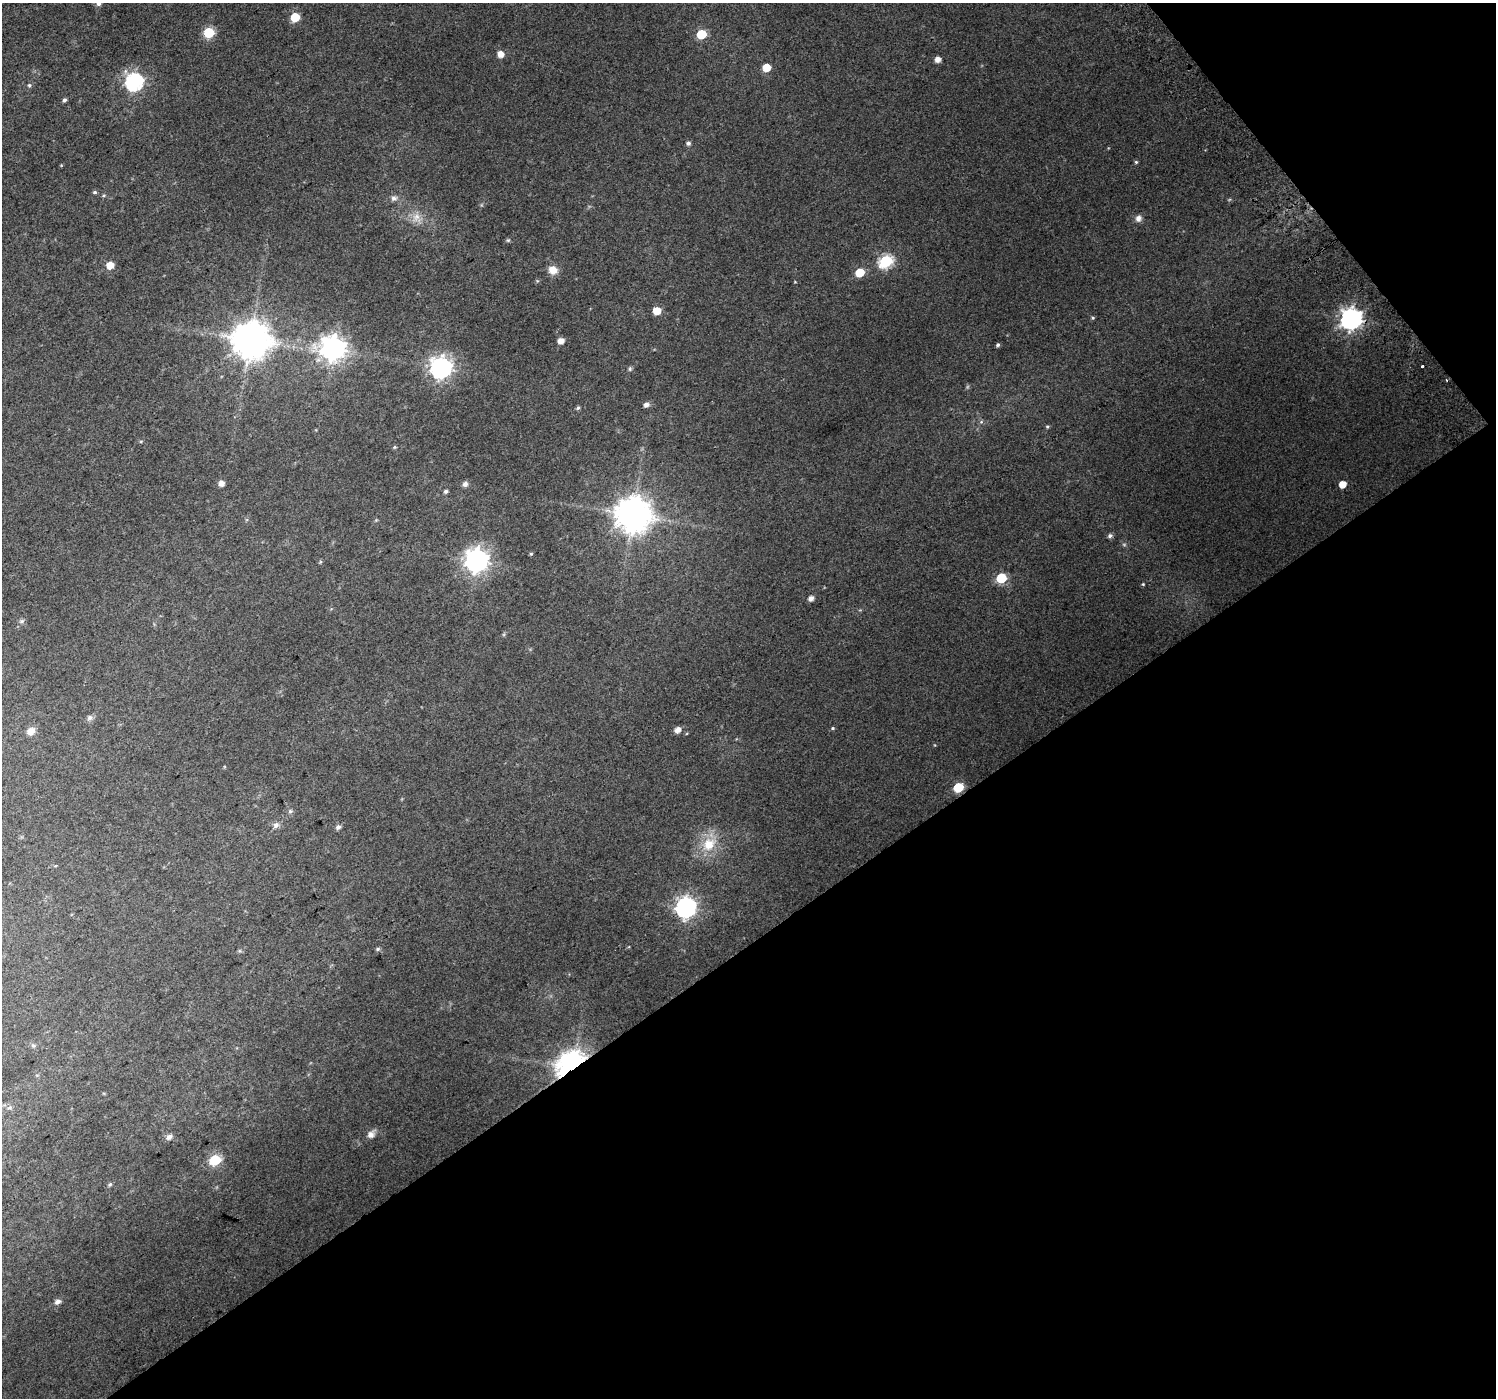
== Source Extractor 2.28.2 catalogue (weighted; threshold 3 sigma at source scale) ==
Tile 12 of 4 x 4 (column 4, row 3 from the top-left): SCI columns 4520-6013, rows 1620-3015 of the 6047 x 5969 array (HDU 1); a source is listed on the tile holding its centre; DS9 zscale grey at full resolution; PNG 1498 x 1400 px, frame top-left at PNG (2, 3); no overlay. Shown black and unused: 36% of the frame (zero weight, under 2 of 3 exposures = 2% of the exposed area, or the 3 px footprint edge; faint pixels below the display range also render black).
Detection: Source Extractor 2.28.2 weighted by HDU 2 'WHT'; one run over the whole footprint, this tile lists its part. Background 0.0471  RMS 0.011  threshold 0.0492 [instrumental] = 3 sigma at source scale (4.5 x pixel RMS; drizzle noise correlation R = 1.50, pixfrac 1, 0.0396/0.0396 arcsec/px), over >= 5 px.
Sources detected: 72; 2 too faint to see at this stretch — not listed; the other 70 listed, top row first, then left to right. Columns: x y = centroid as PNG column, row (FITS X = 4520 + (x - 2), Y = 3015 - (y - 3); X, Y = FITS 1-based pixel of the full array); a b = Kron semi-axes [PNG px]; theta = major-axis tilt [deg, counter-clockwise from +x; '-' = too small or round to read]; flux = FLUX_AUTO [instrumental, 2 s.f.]
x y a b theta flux
99 3 7 6 - 4
295 17 6 5 - 40
209 33 6 6 - 82
701 34 6 5 - 45
500 54 5 5 - 11
938 59 5 5 - 7.9
766 68 6 5 - 20
134 82 7 7 - 340
29 85 5 5 - 1.8
64 100 5 4 - 2.7
688 143 5 5 - 3.1
1136 162 5 5 - 1.4
95 192 6 4 14 1.7
394 198 8 8 - 4.3
1229 200 6 3 20 1.2
416 218 16 13 -81 12
1138 218 9 8 - 5.2
508 240 5 5 - 1.4
886 261 7 6 - 150
110 265 5 5 - 16
553 270 11 10 - 11
860 272 6 5 - 33
657 311 5 5 - 21
1093 318 5 4 - 1.5
1351 319 8 8 - 640
250 340 11 10 - 2900
560 341 5 4 - 8.4
998 345 4 4 - 2.1
333 348 9 8 - 1000
1423 366 3 2 - 2
441 368 8 8 - 650
630 369 6 5 - 1.8
1447 380 3 2 - 2.2
646 405 7 6 - 3.5
578 408 6 4 64 1.7
981 422 6 4 45 1.6
1047 427 5 4 - 1.4
395 447 5 5 - 1.2
221 483 5 5 - 7.1
465 484 7 6 - 4.2
1342 484 5 5 - 14
446 491 5 4 - 2.5
633 514 11 10 - 2400
1110 536 6 5 - 3
531 554 5 4 - 1.3
476 560 8 8 - 830
320 562 6 4 72 1.2
1001 578 6 6 - 59
1143 584 4 4 - 1.1
811 598 5 5 - 5.2
22 621 8 5 27 2.5
90 718 8 7 - 3.5
833 728 5 4 - 1.2
677 730 6 5 - 9.2
31 731 10 8 43 8.4
958 787 6 6 - 52
290 811 7 6 - 2.6
276 825 9 8 - 4.7
338 827 5 5 - 3.8
709 844 23 17 39 29
686 907 8 8 - 580
378 949 6 5 - 2
33 1045 6 5 - 1.9
572 1066 10 8 33 1700
10 1108 7 6 - 2.7
371 1134 11 8 46 6.6
169 1137 9 7 26 4.6
215 1160 6 6 - 89
110 1184 6 5 - 1.7
57 1302 6 5 - 5.2
Overlapping masked pixels (flux is a lower limit): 1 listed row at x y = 572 1066
Isophote crosses this tile's border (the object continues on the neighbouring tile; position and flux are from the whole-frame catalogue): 1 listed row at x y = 99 3